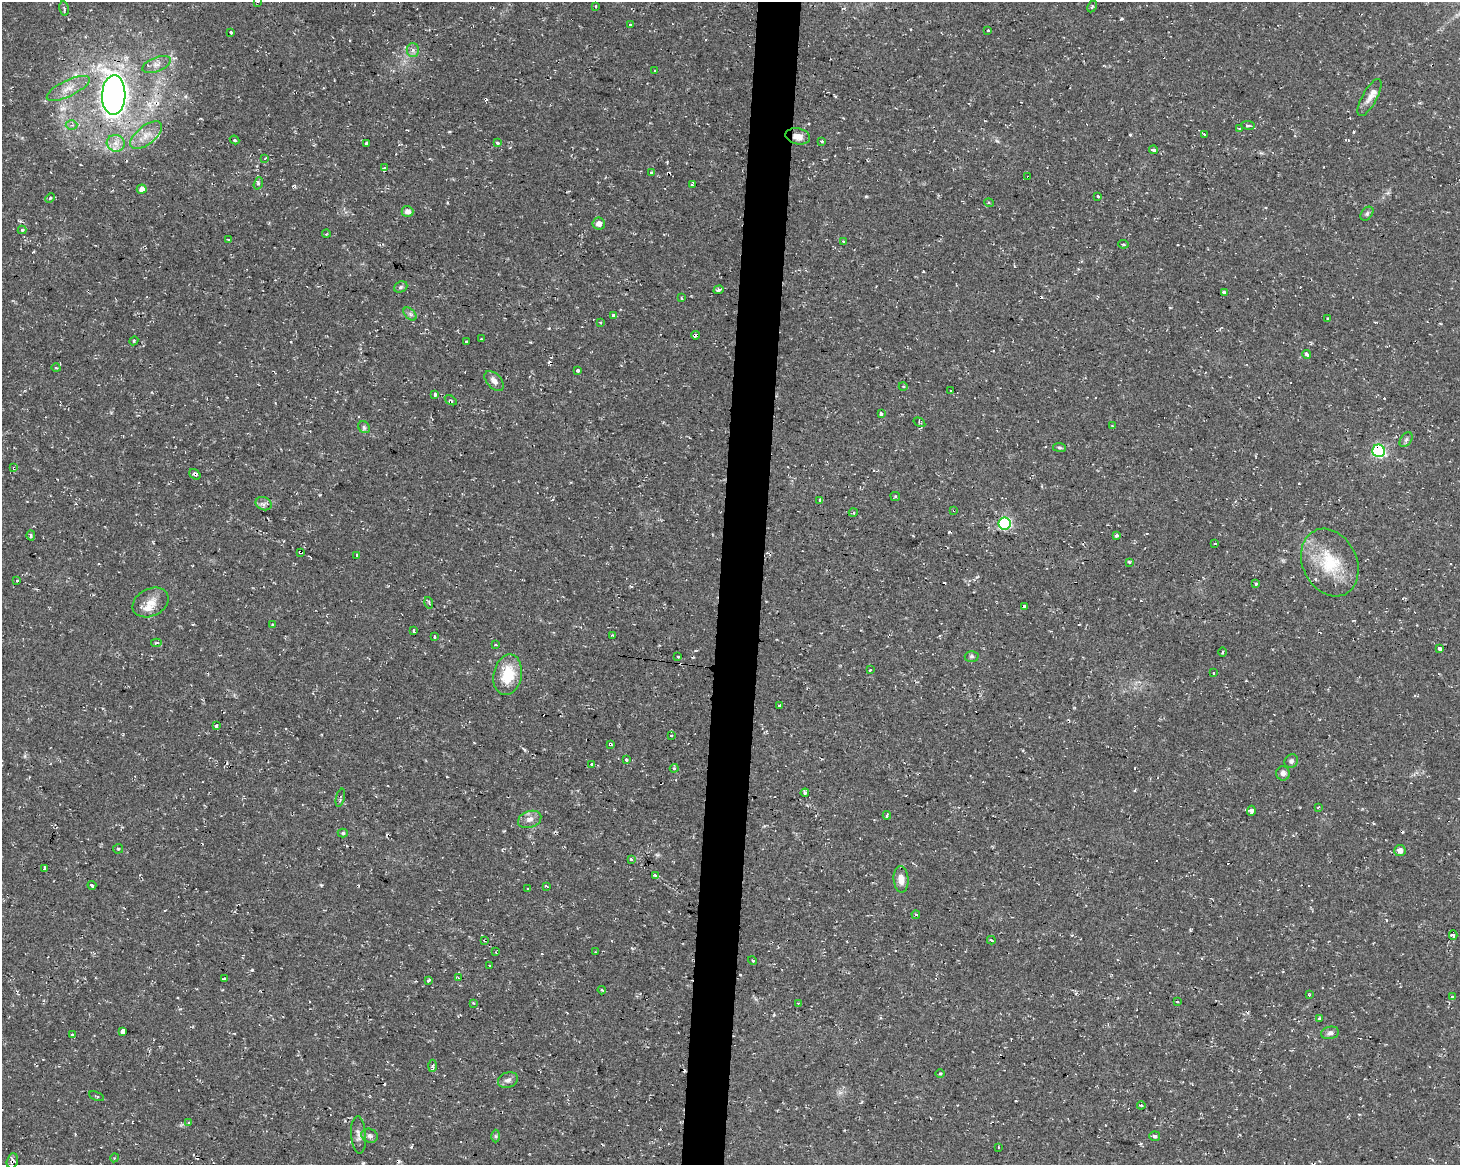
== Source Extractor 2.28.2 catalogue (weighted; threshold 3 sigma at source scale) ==
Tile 5 of 3 x 4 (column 2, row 2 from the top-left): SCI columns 1742-3199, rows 2326-3488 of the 4882 x 4662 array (HDU 1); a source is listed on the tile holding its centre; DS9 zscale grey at full resolution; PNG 1462 x 1167 px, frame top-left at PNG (2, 2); each listed source drawn as its Kron ellipse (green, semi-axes under 4 px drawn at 4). Shown black and unused: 3% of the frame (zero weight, under 2 of 3 exposures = <1% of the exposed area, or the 3 px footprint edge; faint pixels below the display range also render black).
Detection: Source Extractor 2.28.2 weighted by HDU 2 'WHT'; one run over the whole footprint, this tile lists its part. Background 0.0261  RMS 0.0038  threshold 0.0172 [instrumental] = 3 sigma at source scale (4.5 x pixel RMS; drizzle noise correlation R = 1.50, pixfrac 1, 0.0396/0.0396 arcsec/px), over >= 5 px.
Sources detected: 207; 42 cosmic-ray / hot-pixel residue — neither listed nor drawn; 3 inside a brighter listed object's ellipse — not listed separately; the other 162 listed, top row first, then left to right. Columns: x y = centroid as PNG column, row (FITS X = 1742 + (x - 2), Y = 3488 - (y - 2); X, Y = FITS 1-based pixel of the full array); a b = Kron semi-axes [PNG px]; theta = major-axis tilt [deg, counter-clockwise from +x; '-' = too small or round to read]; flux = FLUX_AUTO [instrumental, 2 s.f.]
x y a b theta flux
258 2 3 2 - 0.47
595 6 4 2 - 0.34
1092 6 6 4 63 0.58
64 9 7 4 -81 0.74
630 25 3 3 - 2.1
988 30 3 3 - 0.94
231 32 3 3 - 1
413 50 6 6 - 1.2
157 64 15 7 22 2.4
655 70 3 3 - 0.76
68 88 23 8 26 4.6
114 95 20 11 87 230
1370 97 21 7 61 2.7
72 125 6 5 - 0.74
1248 125 7 4 -8 1.2
1240 129 3 3 - 1.5
1204 134 3 3 - 2
146 135 19 9 38 4.6
798 136 12 8 -12 3.3
234 140 5 3 - 0.56
822 141 3 2 - 0.63
116 143 9 8 - 2.8
367 143 4 3 - 2.8
497 143 3 3 - 2.1
1153 150 4 3 - 1.9
265 158 3 2 - 0.23
385 168 4 3 - 3.6
651 172 3 3 - 0.86
1028 177 3 3 - 0.82
258 183 6 4 71 0.71
692 184 4 2 - 0.74
142 189 5 4 - 2.5
1098 196 4 3 - 1.3
50 198 5 3 - 0.42
989 203 5 3 - 0.42
407 211 6 5 - 2.3
1367 214 8 5 50 0.9
599 224 6 6 - 2
22 230 4 4 - 0.74
326 234 4 2 - 0.35
228 240 3 3 - 1.7
843 241 3 3 - 0.65
1123 244 5 3 - 0.49
401 287 7 5 22 0.77
719 290 5 4 - 0.89
1224 292 3 3 - 1.2
681 298 3 2 - 0.42
410 314 8 5 -45 0.96
613 316 3 3 - 3.1
1327 318 2 2 - 0.36
600 322 3 3 - 0.43
695 335 4 3 - 3.6
481 339 3 3 - 1.1
134 341 4 4 - 0.48
467 342 4 3 - 1.7
1307 354 4 3 - 0.98
56 368 4 3 - 0.33
577 371 4 3 - 1.5
494 381 12 7 -46 2.2
903 386 4 3 - 0.35
950 391 3 3 - 0.72
435 394 3 3 - 2.3
451 400 7 3 -33 0.58
881 414 4 3 - 1.4
919 422 6 3 -33 0.45
1112 426 4 3 - 0.3
364 427 6 5 - 0.72
1406 440 8 5 53 0.92
1059 447 6 4 -7 0.6
1379 451 6 6 - 53
14 468 4 3 - 3.2
195 474 6 4 -38 0.89
895 496 5 4 - 0.67
820 500 4 3 - 0.97
264 504 8 6 -21 1.3
954 510 3 2 - 0.54
853 513 4 3 - 0.44
1005 524 6 6 - 48
31 536 5 3 - 0.75
1116 536 3 3 - 5.9
1215 544 3 2 - 0.65
301 552 4 3 - 6.2
357 555 3 3 - 1.5
1129 562 4 3 - 1.1
1330 563 35 27 -64 19
17 580 4 3 - 0.43
1256 583 3 3 - 2.1
151 602 19 13 27 4.8
429 603 6 3 -74 0.56
1024 606 4 3 - 2.3
273 625 3 3 - 0.68
414 631 3 3 - 1.9
613 635 3 2 - 0.42
434 637 3 3 - 1.5
156 643 5 3 - 0.83
496 645 3 2 - 0.55
1440 649 4 3 - 7.9
1223 652 4 3 - 0.46
972 656 7 5 -1 0.72
678 657 3 2 - 0.4
870 670 3 3 - 0.62
1213 673 3 2 - 0.35
508 675 20 14 78 12
779 705 3 2 - 0.46
216 726 4 3 - 1.3
671 735 3 3 - 0.69
610 744 4 3 - 1.5
626 760 3 3 - 1.1
1291 761 7 6 - 1.1
592 764 3 3 - 1.4
674 768 4 4 - 0.6
1283 773 7 6 - 1.5
805 793 4 3 - 0.64
340 798 9 2 76 0.58
1318 807 3 2 - 0.59
1251 811 5 3 - 3.1
887 815 4 3 - 2.9
530 819 12 8 18 2.3
343 833 5 4 - 0.57
118 849 5 4 - 0.48
1400 850 5 5 - 1.9
631 859 3 3 - 2
44 869 3 3 - 1.2
655 876 3 3 - 1.2
901 879 13 7 -85 3.6
92 885 4 3 - 2.2
546 886 4 3 - 0.73
528 888 3 2 - 0.33
916 915 4 3 - 0.69
1453 935 4 4 - 2.8
485 940 3 2 - 0.69
991 940 4 2 - 0.5
496 952 3 2 - 0.29
596 952 3 2 - 0.3
753 960 5 3 - 0.45
490 966 3 2 - 0.37
224 978 3 3 - 1
458 978 3 3 - 0.55
428 980 3 3 - 1.9
602 990 4 3 - 0.5
1309 995 3 2 - 0.75
1452 997 3 3 - 2.3
1177 1002 4 2 - 0.34
474 1003 4 3 - 0.46
798 1003 3 3 - 0.31
1319 1019 3 3 - 1.1
123 1031 4 4 - 12
1330 1033 9 6 12 1.2
72 1035 3 3 - 0.99
432 1066 6 4 87 0.57
940 1074 4 3 - 0.39
508 1080 10 7 19 1.7
96 1096 8 3 -23 0.4
1141 1105 4 4 - 0.43
189 1122 3 3 - 0.46
359 1135 19 7 -86 2.2
370 1136 8 7 - 1.2
496 1136 6 4 -90 0.56
1155 1136 5 4 - 0.86
998 1147 3 2 - 0.31
114 1158 4 3 - 0.38
12 1161 8 5 75 1.2
Overlapping masked pixels (flux is a lower limit): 13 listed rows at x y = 114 95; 798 136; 1028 177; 695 335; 1379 451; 14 468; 195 474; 954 510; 301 552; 1024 606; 610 744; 485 940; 12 1161
Isophote crosses this tile's border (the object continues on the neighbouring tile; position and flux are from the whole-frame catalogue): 1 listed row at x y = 258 2
Unlisted compact peaks at least as high as the median listed source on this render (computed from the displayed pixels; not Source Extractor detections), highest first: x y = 252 970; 866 196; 1121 19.